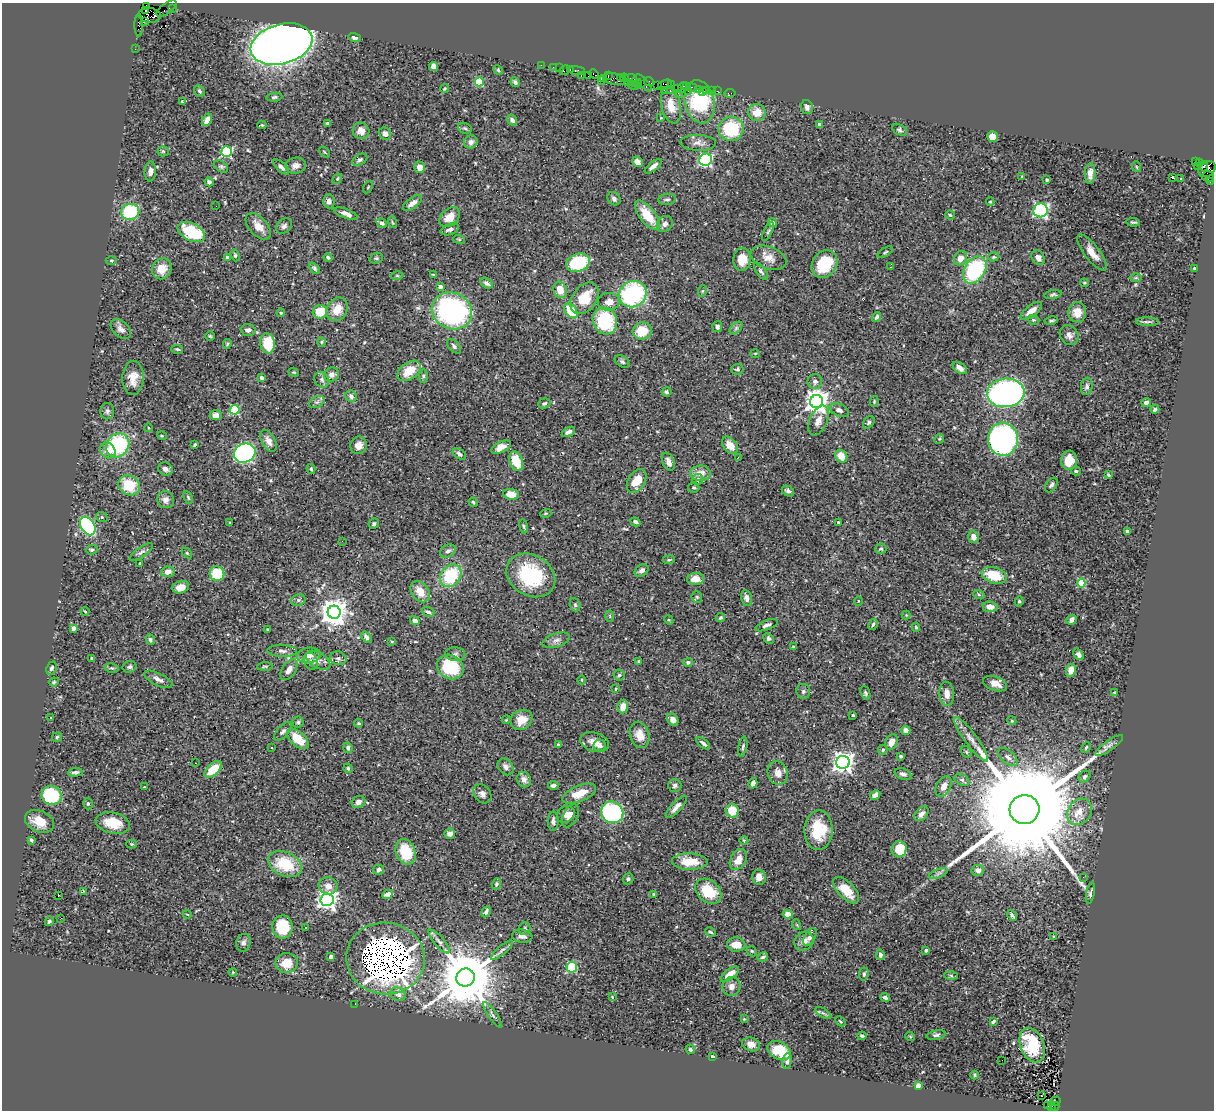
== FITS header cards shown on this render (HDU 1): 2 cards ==
NAXIS1  =                 1212
NAXIS2  =                 1108

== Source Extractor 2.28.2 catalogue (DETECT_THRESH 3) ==
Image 1212 x 1108 px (HDU 1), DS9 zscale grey, 1 PNG px = 1 image px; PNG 1216 x 1112 px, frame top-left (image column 1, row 1108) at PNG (2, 3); each listed source drawn as its Kron ellipse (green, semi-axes under 4 px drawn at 4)
Background 0.802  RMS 0.027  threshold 0.0809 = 3 sigma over >= 5 px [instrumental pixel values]
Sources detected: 474; all 474 listed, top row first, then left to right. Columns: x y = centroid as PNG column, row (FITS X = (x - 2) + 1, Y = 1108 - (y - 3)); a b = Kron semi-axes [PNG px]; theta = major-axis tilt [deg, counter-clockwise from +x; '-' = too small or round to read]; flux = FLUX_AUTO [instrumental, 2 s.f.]
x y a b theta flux
146 7 3 3 - 82
166 8 12 5 36 75
172 8 3 2 - 33
145 11 3 2 - 160
149 15 11 7 -5 1200
145 22 4 3 - 510
139 25 11 4 -90 150
355 38 6 4 -16 4.7
281 44 31 20 15 2000
135 49 2 2 - 12
541 65 2 2 - 21
433 66 4 4 - 12
553 67 2 2 - 20
559 68 2 2 - 25
570 69 3 2 - 57
498 70 5 4 - 2.2
565 70 5 2 - 95
577 71 8 3 -6 100
594 74 5 3 - 48
581 76 3 2 - 43
588 76 4 2 - 14
608 76 4 2 - 42
620 77 4 3 - 68
604 78 3 3 - 18
624 78 4 3 - 160
631 78 6 3 -11 170
614 79 11 5 -11 430
601 81 3 3 - 50
649 81 5 3 - 95
479 82 4 4 - 75
515 82 5 4 - 4.6
628 82 3 2 - 41
634 82 4 3 - 110
638 83 4 2 - 90
643 83 11 3 -48 210
665 84 7 4 16 92
671 84 3 2 - 44
633 85 5 2 - 150
657 85 2 2 - 36
683 87 5 3 - 86
687 87 3 2 - 32
692 87 5 3 - 100
677 88 3 2 - 49
444 89 4 4 - 2.1
699 89 3 2 - 20
664 90 2 2 - 75
707 90 3 2 - 29
712 90 3 3 - 22
199 91 6 5 - 3.8
670 91 3 2 - 130
688 91 2 2 - 290
702 91 2 2 - 14
717 91 2 2 - 23
678 93 2 2 - 8.4
730 93 6 3 10 13
274 97 8 4 7 3.5
182 102 3 2 - 1.7
700 102 22 14 -78 120
671 105 18 9 -77 25
807 107 7 6 - 6.8
757 112 9 8 - 24
661 118 2 2 - 1.3
207 120 7 4 62 13
512 120 6 4 -53 5.7
327 123 4 3 - 2.7
262 125 4 3 - 1.9
819 125 3 3 - 5.9
465 128 7 5 -21 3.1
731 129 12 12 - 92
899 130 8 5 -32 3.8
361 131 8 8 - 12
385 133 6 5 - 6.3
992 136 5 5 - 19
471 142 7 6 - 8.6
698 143 18 7 -2 10
163 151 5 5 - 2.3
226 152 5 5 - 170
324 152 6 3 -46 2.1
360 160 8 5 30 3.9
706 160 6 6 - 230
1195 161 3 3 - 120
637 162 6 4 -41 11
1199 162 3 2 - 11
221 166 8 5 -36 3.7
296 166 10 8 12 11
653 166 10 4 38 8.6
1197 166 2 2 - 13
1204 166 5 3 - 250
281 167 10 4 -43 5.9
420 167 6 5 - 12
1137 167 5 3 - 1.6
1207 169 9 7 37 890
150 171 10 5 87 7.4
1090 173 10 5 87 13
1208 176 6 5 - 170
1022 177 4 3 - 1.8
1172 178 3 3 - 28
337 179 5 3 - 1.9
1180 179 2 2 - 1.5
1047 180 3 3 - 2.9
209 182 4 4 - 5.1
1210 182 4 3 - 37
368 187 7 3 60 1.7
614 199 7 6 - 5
667 199 9 5 6 3.9
329 201 7 5 -86 7.6
990 202 4 3 - 1.4
412 203 11 5 36 11
216 206 2 2 - 28
1041 210 7 7 - 290
130 212 9 8 - 100
346 214 12 4 -21 11
647 215 17 7 -52 42
950 215 4 4 - 2.2
450 217 12 8 43 23
392 222 6 3 -71 1.9
1133 222 7 3 -6 2.8
382 223 5 4 - 4.9
772 223 4 4 - 12
665 224 9 7 48 6.7
258 226 16 9 -47 20
284 226 9 6 44 5.5
450 229 9 5 19 7.4
768 231 10 3 65 3.3
191 232 14 8 -27 97
459 239 6 4 -19 2
885 252 8 4 33 2.7
1092 253 22 7 -52 20
235 255 6 4 -72 2.8
227 257 4 3 - 3.4
994 257 6 4 19 2.7
328 258 4 4 - 3.3
376 258 7 5 18 3.3
769 258 18 11 -20 19
961 258 7 6 - 15
1038 258 8 6 -60 9.8
742 259 11 8 88 28
111 260 5 3 - 2.1
578 263 12 9 18 120
824 264 15 12 54 75
890 267 3 2 - 1.7
314 268 6 4 -50 4
1194 268 3 2 - 1.9
162 269 11 9 60 23
975 270 15 10 57 160
761 271 10 4 -55 4
433 274 3 2 - 1.3
397 276 6 4 -1 2.2
1136 278 6 4 1 2.5
486 283 7 4 -32 5.2
1084 283 4 3 - 1.9
440 286 4 3 - 11
560 290 8 6 -72 22
702 291 6 3 70 1.9
633 294 14 12 36 230
1053 295 8 4 11 3.5
584 298 17 12 53 45
609 302 11 9 7 15
337 309 12 10 60 25
452 311 21 18 -24 340
571 311 8 5 -54 49
1031 311 13 5 38 15
320 312 7 7 - 42
1077 312 10 9 - 21
281 313 4 4 - 1.9
877 317 5 3 - 3.5
1033 320 6 4 -18 2.9
605 321 14 12 -65 110
1051 321 7 3 12 2.8
1147 322 11 4 -3 4.2
717 327 5 5 - 5
736 328 7 4 46 3.7
121 329 12 7 -43 8.7
248 330 7 5 -3 5.9
642 331 10 8 15 43
1069 335 10 9 - 8.5
210 336 4 4 - 2.1
322 342 5 3 - 1.8
268 343 10 7 -84 48
227 344 5 4 - 2.7
454 346 9 5 -47 4.7
177 349 6 3 -14 2.3
755 353 5 3 - 1.5
622 361 8 5 -32 4.5
960 368 8 5 -35 11
737 369 6 5 - 3.4
409 371 13 8 35 36
294 372 5 4 - 2.1
332 375 8 7 - 10
423 376 7 4 89 3
133 378 17 10 87 24
262 378 4 3 - 7.4
322 380 8 7 - 6.2
815 381 7 7 - 7
1087 386 9 6 81 4.8
667 392 5 4 - 3.5
1006 393 19 14 5 640
351 396 6 5 - 6.7
317 402 8 5 25 4.5
816 402 6 6 - 1800
874 402 5 4 - 1.9
1146 402 4 3 - 6.7
544 403 6 5 - 3.5
1155 409 4 3 - 4.5
235 410 5 5 - 81
839 410 10 6 -24 6.9
107 411 8 7 - 4.7
216 415 6 4 -1 12
818 421 16 8 67 13
869 422 7 5 52 3.6
149 428 4 3 - 1.5
568 432 7 4 29 7.4
162 436 5 3 - 1.8
939 439 5 4 - 2.2
1003 439 16 15 - 420
268 441 12 6 -61 11
118 445 13 11 49 150
195 445 3 3 - 2.4
359 445 9 8 - 13
730 445 10 6 -50 17
501 447 10 5 27 16
108 450 8 7 - 18
245 453 11 9 25 340
459 454 7 5 -33 5.6
841 456 7 5 -49 22
738 457 3 2 - 3.9
1069 460 9 8 - 27
516 461 10 6 -68 41
668 462 9 5 -67 10
165 469 7 6 - 7.9
311 469 5 4 - 2.9
1076 471 5 3 - 2.8
701 473 10 7 -1 16
1108 475 4 3 - 2.4
698 479 5 5 - 5.3
637 481 13 8 58 34
129 485 11 9 -35 56
1051 485 8 5 56 5.1
694 488 6 5 - 2.7
788 491 6 5 - 4.5
511 494 8 5 -6 22
188 497 6 3 -64 2.3
166 500 9 8 - 10
473 502 5 4 - 3
546 513 5 3 - 2.1
102 517 6 5 - 2.9
635 522 5 3 - 4.9
838 522 3 3 - 2.7
230 523 3 2 - 1.9
374 524 5 5 - 3.6
88 526 10 7 -58 180
524 526 7 3 -81 2.5
1127 531 3 3 - 3.4
973 537 6 5 - 9.6
342 541 2 2 - 35
881 549 5 5 - 2.9
92 550 6 4 4 3.9
448 551 8 6 29 5.5
141 552 14 5 35 7.2
187 553 6 4 -45 1.9
669 560 6 3 7 2.1
140 564 3 2 - 1.9
641 570 7 5 36 7.5
168 572 6 5 - 11
217 574 7 7 - 67
531 575 26 20 -30 130
994 575 13 8 -18 53
451 576 12 9 50 90
696 579 8 6 4 21
1081 583 4 4 - 72
181 587 8 6 16 19
420 592 12 8 -55 23
979 595 6 4 -20 2.6
697 597 6 5 - 2.9
746 598 8 5 -79 7.8
298 600 7 5 21 4.4
858 601 5 3 - 1.3
1019 601 5 4 - 2.9
575 605 7 5 -69 3.5
990 607 7 5 -7 14
85 611 4 3 - 1.6
334 612 6 6 - 2600
428 612 6 4 -18 4.3
906 615 4 4 - 1.7
610 616 6 3 -87 1.9
720 618 5 4 - 2.4
669 620 5 3 - 1.8
1072 620 5 4 - 6.4
415 621 5 4 - 11
873 624 6 4 62 2.6
767 625 12 5 21 6.4
916 627 4 4 - 2.9
73 628 4 4 - 12
267 629 3 2 - 1.4
367 637 6 4 -52 6.6
769 638 5 4 - 3.9
150 640 5 4 - 3.8
556 640 14 6 18 8.8
392 641 4 3 - 1.6
793 647 3 2 - 1.6
282 651 15 6 -2 7.4
455 654 10 7 -3 6.4
1079 654 6 4 -52 5.1
309 655 12 7 8 14
92 658 3 3 - 1.7
338 658 8 6 -21 5.8
318 660 13 7 -32 11
311 661 9 6 -62 6.1
638 661 3 2 - 2.1
688 662 5 4 - 4.2
265 666 7 3 4 2.1
129 667 7 5 21 4
450 667 14 11 -31 94
51 668 7 5 66 4.6
112 668 7 4 -10 2.8
289 670 11 7 57 13
1071 670 6 5 - 18
619 675 5 5 - 3
158 679 15 6 -26 9.3
582 680 4 3 - 1.5
54 682 5 4 - 2.2
995 684 12 7 -19 17
616 689 4 3 - 1.9
803 691 7 6 - 4.6
1114 692 3 2 - 1.4
865 693 7 4 -69 3.3
947 694 12 7 -86 15
623 707 7 5 84 17
853 715 3 3 - 2
51 718 3 3 - 1.7
506 720 4 3 - 1.5
521 720 11 9 30 23
673 720 6 5 - 12
1012 721 4 3 - 1.8
298 722 5 5 - 3.1
359 723 4 3 - 2.3
906 730 4 4 - 9.2
283 731 11 5 48 5.1
640 735 13 9 -74 17
57 737 5 4 - 2.4
298 739 13 7 -42 43
971 739 27 6 -53 17
595 742 15 9 -16 16
891 742 8 6 65 15
703 743 8 3 -40 4.1
558 744 3 3 - 1.9
600 745 6 6 - 5.1
1109 745 16 5 35 7.2
743 747 10 4 80 3.9
1086 747 6 3 64 2.4
272 748 3 2 - 1.5
348 748 5 4 - 4.3
883 750 5 4 - 3.1
966 752 6 4 -60 2.3
901 756 3 3 - 2.6
1008 757 12 6 -41 8.7
843 762 7 6 - 1000
195 763 2 2 - 1.2
506 767 9 7 -53 6.7
348 768 4 4 - 2.1
213 769 10 5 44 42
75 772 7 4 5 4.2
778 773 12 10 -69 15
903 774 8 5 -19 6.2
1085 776 6 5 - 3.4
524 780 8 7 - 11
962 780 8 5 -29 4.4
753 783 5 4 - 6.6
553 785 5 3 - 5.7
675 785 7 6 - 5
943 786 11 7 60 13
144 787 3 3 - 1.5
482 794 10 8 -51 7.7
579 794 18 8 22 29
51 795 10 9 - 130
875 795 5 4 - 8.4
359 802 7 5 23 9.1
88 804 6 4 -74 2.8
676 807 14 5 47 11
1024 809 15 14 - 80000
732 811 7 6 - 39
612 812 11 10 - 220
1079 812 14 11 54 22
566 814 9 8 - 11
921 814 8 5 48 8.9
570 816 12 7 62 9.7
40 821 15 10 -24 28
553 821 9 5 89 6.1
113 823 17 10 -12 38
818 830 20 14 89 64
450 834 5 5 - 11
31 840 4 3 - 2.6
744 840 4 3 - 1.3
132 844 5 4 - 2.1
899 849 8 7 - 40
406 852 13 9 -68 58
738 859 11 7 60 19
690 862 18 8 -1 38
285 864 17 12 -24 70
378 870 6 5 - 5.8
978 870 6 5 - 9.2
938 873 10 3 21 4
759 877 7 7 - 12
1083 877 3 2 - 2.8
628 879 5 5 - 3.4
496 884 6 4 73 3.8
328 886 9 8 - 13
846 890 16 8 -46 33
83 891 4 2 - 1.3
708 891 15 11 -41 55
1090 893 11 4 79 3.7
388 894 5 4 - 8.6
654 894 4 3 - 2
58 896 3 3 - 25
327 900 6 6 - 830
486 912 6 4 62 4.4
187 914 4 3 - 1.3
788 914 5 4 - 13
1012 915 6 3 -49 3.2
61 918 2 2 - 13
49 921 5 4 - 3.3
797 925 5 3 - 1.7
283 927 11 10 - 60
306 927 3 3 - 5.7
525 929 6 5 - 3.8
710 932 6 3 -27 2.5
522 936 10 6 -6 8.3
810 937 10 5 60 6.5
1054 937 3 3 - 3.7
439 941 15 5 -49 7.8
804 941 10 9 - 10
243 943 9 7 71 6
736 945 9 7 -5 22
502 950 13 4 42 5.7
926 950 4 3 - 3.4
752 951 6 4 -44 2.6
880 955 5 4 - 6.2
331 957 4 3 - 11
763 957 5 3 - 3.3
385 958 39 36 -7 9000
287 963 11 10 - 29
572 967 5 5 - 88
233 972 4 3 - 1.8
730 974 11 5 38 22
864 974 6 4 81 4.2
951 975 6 4 -2 3
465 978 9 9 - 18000
731 986 9 9 - 10
398 994 8 6 -22 12
612 997 4 3 - 1.9
885 997 5 3 - 4.7
355 1004 2 2 - 20
823 1013 9 3 -33 3.4
493 1015 15 3 -55 5
744 1019 3 3 - 1.3
840 1021 6 3 -45 1.6
993 1022 4 3 - 2.8
936 1035 9 4 9 3.8
862 1036 4 3 - 3
910 1036 5 3 - 1.5
751 1044 9 6 -18 12
1032 1045 18 12 -69 70
690 1049 5 4 - 2.4
779 1051 12 8 -31 62
712 1057 3 3 - 5.7
1002 1060 2 2 - 0.99
787 1061 8 4 82 4.5
975 1075 4 3 - 1.7
918 1085 4 3 - 18
1042 1096 3 2 - 2.5
1055 1101 5 3 - 120
1048 1106 2 2 - 7.1
1051 1106 3 3 - 43
1055 1106 4 3 - 170